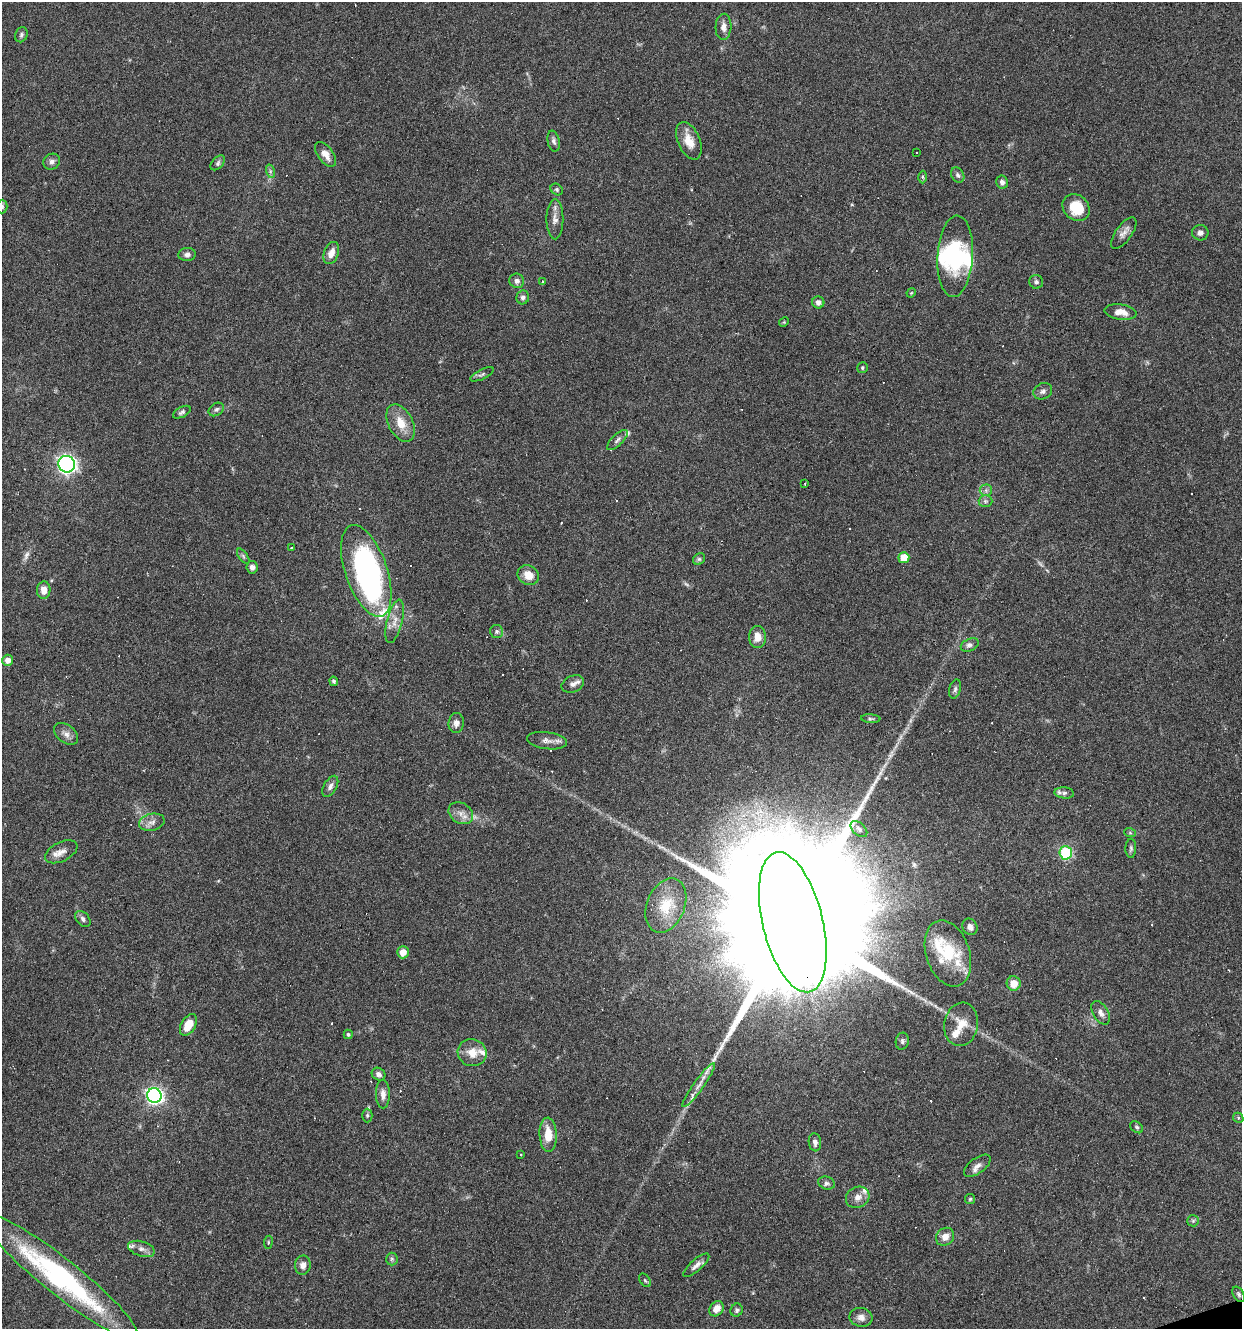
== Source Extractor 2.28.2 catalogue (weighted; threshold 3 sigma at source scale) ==
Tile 6 of 4 x 4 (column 2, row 2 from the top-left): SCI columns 1347-2586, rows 2653-3979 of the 5121 x 5305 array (HDU 1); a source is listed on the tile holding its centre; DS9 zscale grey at full resolution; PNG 1244 x 1331 px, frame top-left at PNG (2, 2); each listed source drawn as its Kron ellipse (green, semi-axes under 4 px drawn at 4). Shown black and unused: <1% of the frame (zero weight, under 3 of 6 exposures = <1% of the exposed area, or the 3 px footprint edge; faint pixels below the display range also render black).
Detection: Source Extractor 2.28.2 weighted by HDU 2 'WHT'; one run over the whole footprint, this tile lists its part. Background 0.0684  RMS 0.0041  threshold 0.0167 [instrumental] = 3 sigma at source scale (4.09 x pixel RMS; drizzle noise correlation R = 1.36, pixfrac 0.8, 0.0396/0.0396 arcsec/px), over >= 5 px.
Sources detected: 163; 3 too faint to see at this stretch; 3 inside a brighter object's white glare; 35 cosmic-ray / hot-pixel residue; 1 long thin detection or spike segment (spike, bleed or trail) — neither listed nor drawn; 12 inside a brighter listed object's ellipse — not listed separately; the other 109 listed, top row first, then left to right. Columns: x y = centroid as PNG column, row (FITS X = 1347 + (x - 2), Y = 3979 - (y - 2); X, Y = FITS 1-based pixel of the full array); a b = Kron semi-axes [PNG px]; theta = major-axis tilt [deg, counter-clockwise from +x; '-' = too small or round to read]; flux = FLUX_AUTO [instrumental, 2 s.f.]
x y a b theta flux
723 27 13 8 87 2.2
21 35 8 6 68 0.87
554 141 10 6 -78 1.2
689 141 20 11 -67 5.3
916 152 3 2 - 0.33
326 154 14 7 -54 3.2
52 162 8 7 - 1.5
218 163 9 5 47 0.95
270 171 7 4 -72 0.77
958 175 8 6 -60 0.99
922 177 6 4 -89 0.64
1002 182 6 6 - 1.4
557 189 6 5 - 0.66
2 207 7 5 88 0.81
1076 207 15 12 -43 10
555 219 20 8 -90 2.8
1124 233 18 8 54 2.5
1200 233 8 7 - 1.6
331 253 11 7 69 3.4
187 254 8 6 6 1.4
955 256 41 17 86 22
517 281 7 7 - 1.5
542 281 3 3 - 1.6
1036 282 7 7 - 1
911 293 5 4 - 0.35
523 297 7 6 - 1.3
818 302 6 6 - 1.5
1121 312 16 7 -8 3.8
784 322 5 4 - 0.38
862 368 5 5 - 0.64
482 374 13 5 26 0.99
1043 391 10 8 28 1.4
216 409 8 6 33 0.99
182 412 10 5 28 0.96
401 423 20 12 -63 6.6
617 440 13 5 44 1.4
67 464 8 8 - 120
805 484 3 2 - 0.64
986 490 6 6 - 0.94
985 501 7 6 - 0.9
291 547 3 2 - 0.27
243 556 9 4 -55 0.77
904 558 5 5 - 7.3
699 559 6 5 - 0.76
252 567 6 5 - 1.7
366 571 48 21 -71 100
528 575 11 9 -32 4.8
44 590 8 7 - 3.2
395 621 22 7 76 3.6
497 631 6 6 - 0.9
757 637 11 8 89 3.7
970 645 9 6 24 1.3
8 660 5 5 - 2.3
334 681 5 4 - 0.65
573 684 12 8 24 1.7
955 689 10 5 75 1.1
871 719 10 4 -4 0.73
456 723 10 7 86 2
66 734 13 9 -38 2.2
547 741 20 8 -8 2.7
330 786 11 6 60 1.6
1064 793 10 5 -6 1.1
461 813 13 10 -33 2.9
152 822 13 8 13 2.3
859 829 10 6 -42 1.2
1130 833 6 4 -19 0.44
1131 848 9 5 89 0.9
61 852 17 9 26 3.2
1066 853 6 6 - 31
666 905 28 19 68 10
83 919 9 6 -48 1.2
793 922 72 30 -76 41000
970 927 8 7 - 1.9
403 952 6 6 - 3.7
948 953 34 22 -72 17
1014 983 7 7 - 4.5
1101 1013 13 7 -58 2
961 1024 22 16 81 7.1
188 1025 12 7 60 6.5
348 1034 5 4 - 0.71
902 1041 8 6 80 1.1
472 1053 14 13 - 5.2
379 1074 7 6 - 1.4
699 1085 27 5 54 3.4
383 1094 14 7 -89 2.3
154 1096 7 7 - 130
367 1115 7 5 90 0.72
1238 1118 5 4 - 0.48
1137 1127 7 5 -40 0.67
548 1135 17 8 -87 7
815 1142 9 6 -83 1.4
521 1154 3 3 - 0.96
977 1166 15 7 36 2.3
826 1183 8 6 -17 1.1
858 1197 12 10 27 3.3
970 1199 5 5 - 0.52
1193 1221 6 5 - 0.71
945 1237 10 8 42 3.4
268 1242 6 3 82 0.4
141 1249 14 7 -17 2.1
392 1259 6 6 - 0.73
303 1265 9 8 - 2.5
696 1265 16 5 42 2
61 1277 98 18 -38 76
645 1280 7 5 -54 0.61
1239 1294 8 5 -60 0.81
716 1309 8 6 53 3.7
737 1310 6 6 - 0.98
861 1317 11 9 -11 2.4
Overlapping masked pixels (flux is a lower limit): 2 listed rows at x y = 793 922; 61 1277
Isophote crosses this tile's border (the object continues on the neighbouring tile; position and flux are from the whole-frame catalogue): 2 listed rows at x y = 2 207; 61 1277